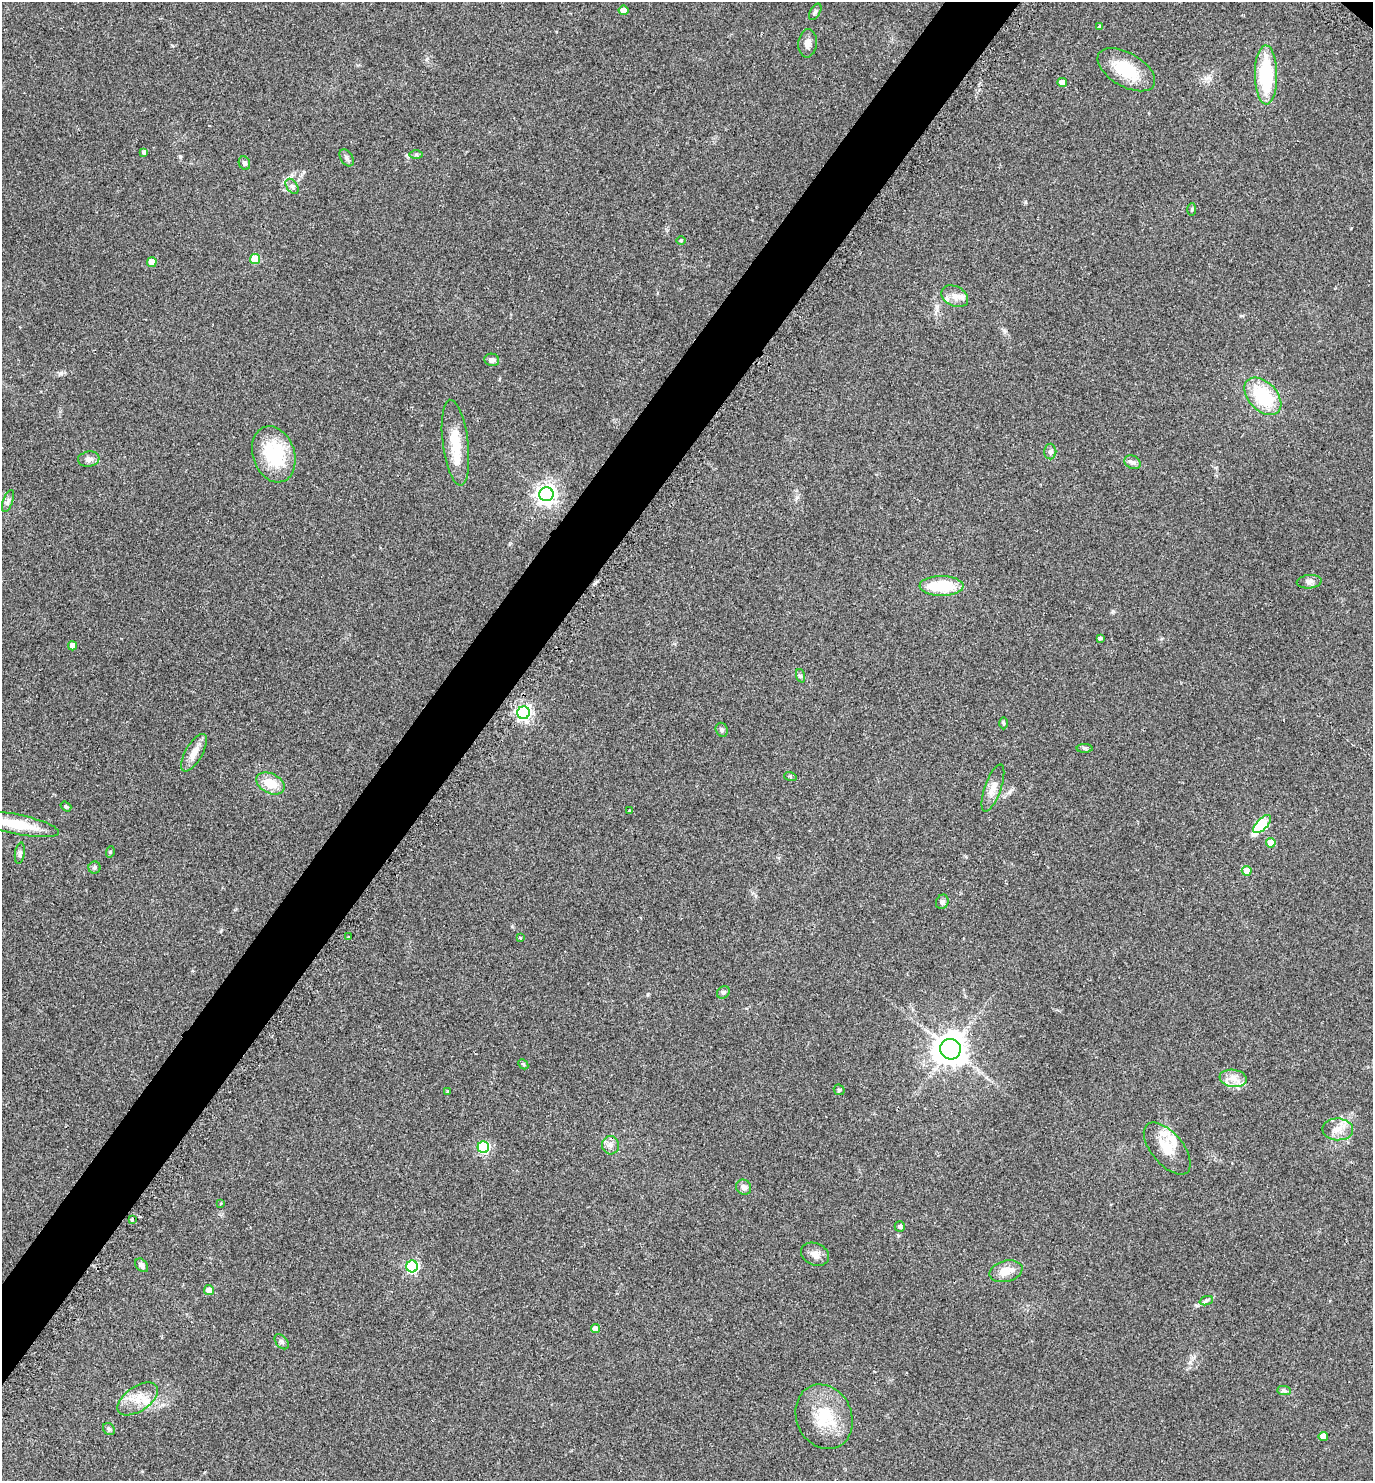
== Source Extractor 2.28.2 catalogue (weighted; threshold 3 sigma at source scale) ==
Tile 7 of 4 x 4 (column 3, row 2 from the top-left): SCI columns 3066-4436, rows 2997-4475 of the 5992 x 5992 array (HDU 1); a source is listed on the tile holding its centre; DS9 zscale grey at full resolution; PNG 1375 x 1483 px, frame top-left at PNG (2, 2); each listed source drawn as its Kron ellipse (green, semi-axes under 4 px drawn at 4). Shown black and unused: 5% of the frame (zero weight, under 2 of 3 exposures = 3% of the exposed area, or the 3 px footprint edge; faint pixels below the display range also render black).
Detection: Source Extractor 2.28.2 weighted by HDU 2 'WHT'; one run over the whole footprint, this tile lists its part. Background 0.0701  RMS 0.0078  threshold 0.0349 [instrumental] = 3 sigma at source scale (4.5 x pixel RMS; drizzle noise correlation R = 1.50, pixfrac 1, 0.05/0.05 arcsec/px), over >= 5 px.
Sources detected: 80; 2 inside a brighter listed object's ellipse — not listed separately; the other 78 listed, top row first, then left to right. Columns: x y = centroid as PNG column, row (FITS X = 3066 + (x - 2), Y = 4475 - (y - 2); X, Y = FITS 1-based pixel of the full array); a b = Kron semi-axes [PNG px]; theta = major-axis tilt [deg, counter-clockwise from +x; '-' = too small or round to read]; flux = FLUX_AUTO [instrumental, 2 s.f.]
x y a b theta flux
623 10 5 5 - 5.7
815 12 9 5 61 1.6
1099 26 3 3 - 2.3
808 43 14 9 84 4.5
1126 70 32 16 -30 27
1266 75 29 11 -89 50
1062 83 5 4 - 6.9
144 152 4 4 - 1.9
416 154 6 4 0 1.1
347 158 9 6 -57 2.1
244 163 7 5 -66 2
292 186 8 5 -54 1.9
1192 209 6 3 89 0.86
681 241 5 3 - 0.69
255 259 5 5 - 25
152 262 5 4 - 10
955 296 14 10 -28 6.8
492 360 7 6 - 2.5
1263 396 22 14 -47 38
455 443 43 12 -83 20
1050 452 8 6 90 1.9
274 454 29 21 -71 41
89 459 11 7 8 3.8
1132 462 8 6 -29 2.4
546 494 7 7 - 400
8 501 11 5 70 2.2
1309 582 12 6 5 3.1
941 586 22 10 0 29
1100 638 4 3 - 1.4
72 646 4 4 - 4.4
801 676 7 4 -71 1.3
523 713 6 6 - 200
1003 723 6 4 -89 0.97
722 730 7 6 - 1.7
1085 748 8 4 0 1.3
194 753 21 8 60 7.6
790 776 6 4 -19 0.85
270 783 15 9 -26 13
993 788 25 8 70 7.1
66 806 6 4 -38 1
629 811 4 2 - 0.61
17 824 43 10 -11 23
1262 824 11 5 47 48
1271 843 5 5 - 9.1
110 852 6 3 72 0.68
20 853 10 5 82 1.9
94 868 6 6 - 1.6
1247 871 5 5 - 7.1
942 902 7 6 - 2
349 937 3 2 - 1.1
520 938 4 3 - 0.65
723 992 7 5 42 1.4
950 1049 10 10 - 1100
523 1064 6 4 -46 0.91
1233 1078 14 8 -8 6.5
839 1090 6 5 - 0.99
447 1091 4 4 - 1.1
1338 1129 15 11 -2 7.7
610 1145 9 8 - 3.5
483 1147 6 5 - 76
1167 1148 31 16 -50 15
744 1187 8 7 - 3.1
220 1203 3 2 - 0.7
132 1220 3 3 - 1.6
900 1226 5 5 - 1.5
815 1254 14 11 -24 5
142 1265 8 5 -50 3
412 1266 6 6 - 100
1006 1271 17 10 14 9
209 1290 5 5 - 5.4
1206 1301 7 4 20 1.3
595 1329 4 4 - 5.7
282 1342 9 5 -49 1.7
1284 1390 7 4 -1 1.5
138 1399 23 12 34 13
824 1417 33 27 -65 31
109 1429 6 5 - 1.4
1323 1436 4 4 - 9.3
Isophote crosses this tile's border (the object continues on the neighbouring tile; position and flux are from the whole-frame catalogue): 1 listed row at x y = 17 824
Unlisted compact peaks at least as high as the median listed source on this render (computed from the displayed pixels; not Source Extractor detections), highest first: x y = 61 373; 1113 611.